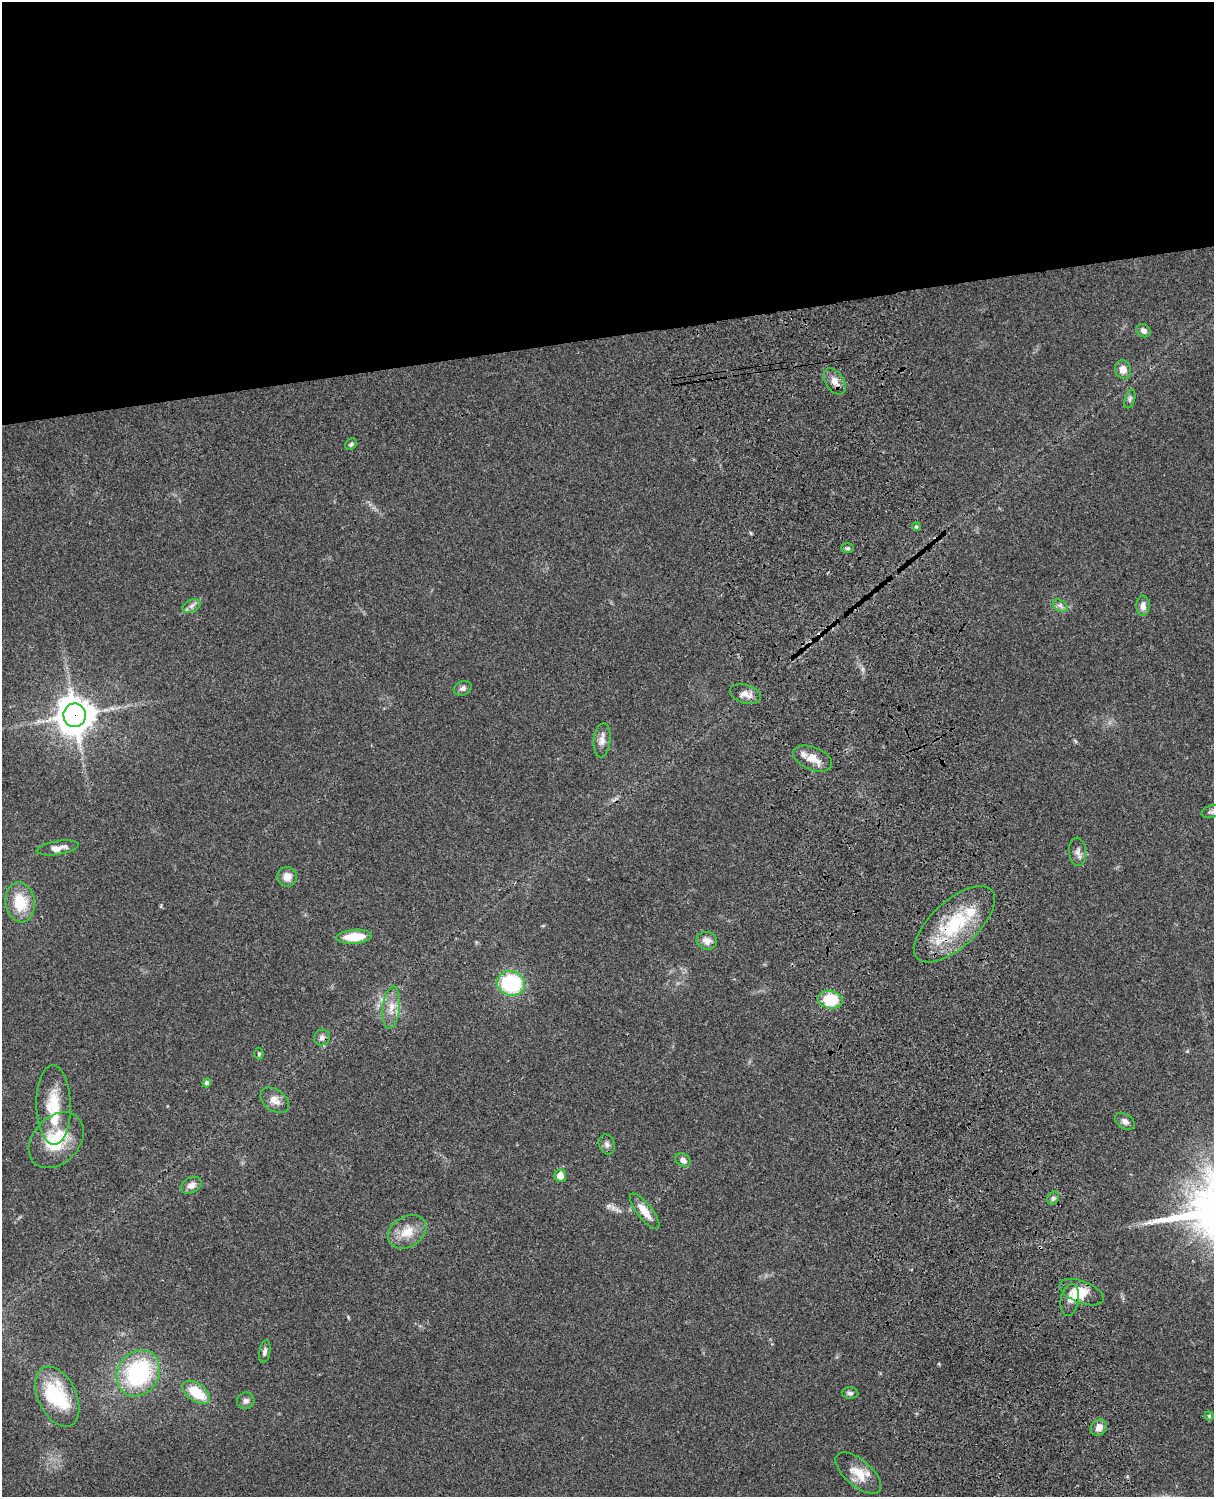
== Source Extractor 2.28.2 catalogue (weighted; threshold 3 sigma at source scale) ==
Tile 2 of 4 x 3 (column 2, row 1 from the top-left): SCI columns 1333-2544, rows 3267-4761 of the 5086 x 4925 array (HDU 1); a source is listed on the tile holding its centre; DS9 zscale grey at full resolution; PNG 1216 x 1499 px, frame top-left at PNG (2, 2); each listed source drawn as its Kron ellipse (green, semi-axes under 4 px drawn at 4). Shown black and unused: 23% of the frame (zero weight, under 3 of 4 exposures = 6% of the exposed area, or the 3 px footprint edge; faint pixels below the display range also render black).
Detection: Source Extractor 2.28.2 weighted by HDU 2 'WHT'; one run over the whole footprint, this tile lists its part. Background 0.0759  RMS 0.0057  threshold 0.0258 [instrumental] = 3 sigma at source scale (4.5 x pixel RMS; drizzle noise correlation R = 1.50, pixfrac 1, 0.05/0.05 arcsec/px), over >= 5 px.
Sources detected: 58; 1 inside a brighter object's white glare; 1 cosmic-ray / hot-pixel residue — neither listed nor drawn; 5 inside a brighter listed object's ellipse — not listed separately; the other 51 listed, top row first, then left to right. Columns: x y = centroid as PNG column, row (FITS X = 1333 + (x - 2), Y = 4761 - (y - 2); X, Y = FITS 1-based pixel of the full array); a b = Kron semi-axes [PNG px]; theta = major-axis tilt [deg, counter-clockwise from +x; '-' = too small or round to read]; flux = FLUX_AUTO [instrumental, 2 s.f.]
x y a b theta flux
1143 331 7 6 - 2.6
1123 369 9 8 - 4.6
835 381 15 9 -56 4.7
1130 399 10 5 74 1.3
351 444 7 5 44 1.2
916 527 4 4 - 1
848 548 6 5 - 0.98
192 606 9 6 28 2.2
1060 606 8 5 -31 1.7
1143 606 10 6 86 3.3
463 688 9 7 24 2
745 694 16 9 -17 4.7
75 715 12 11 - 1200
602 740 17 8 85 4.1
813 759 20 11 -22 7.5
1211 812 10 6 15 1.5
58 848 21 6 9 4.7
1078 852 14 8 -86 2.9
287 877 10 10 - 4.9
20 902 20 14 -81 18
954 924 50 23 42 41
354 937 18 7 4 14
707 941 10 8 -13 4.1
511 983 14 12 -17 48
830 1000 12 9 -10 23
391 1008 21 8 84 6.5
322 1038 8 7 - 2.1
259 1054 6 4 89 0.78
207 1083 4 4 - 1.7
275 1100 16 10 -36 5.2
53 1105 40 17 -89 20
1125 1121 11 7 -33 2.4
56 1140 32 23 47 25
607 1144 10 7 -70 2
683 1160 8 6 -34 2.8
560 1176 6 6 - 5.1
191 1185 11 7 29 3.2
1053 1198 7 5 58 1.4
645 1211 22 7 -52 7.5
407 1232 20 15 32 10
1082 1292 23 11 -21 10
1070 1300 16 9 80 4.1
265 1352 11 5 78 1.9
138 1373 24 20 57 64
196 1392 16 9 -35 19
850 1393 8 5 -1 1.4
57 1397 32 19 -65 35
246 1401 9 8 - 2.2
1209 1416 4 4 - 0.75
1099 1428 9 7 45 4.4
858 1473 28 13 -40 11
Overlapping masked pixels (flux is a lower limit): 2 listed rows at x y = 75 715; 954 924